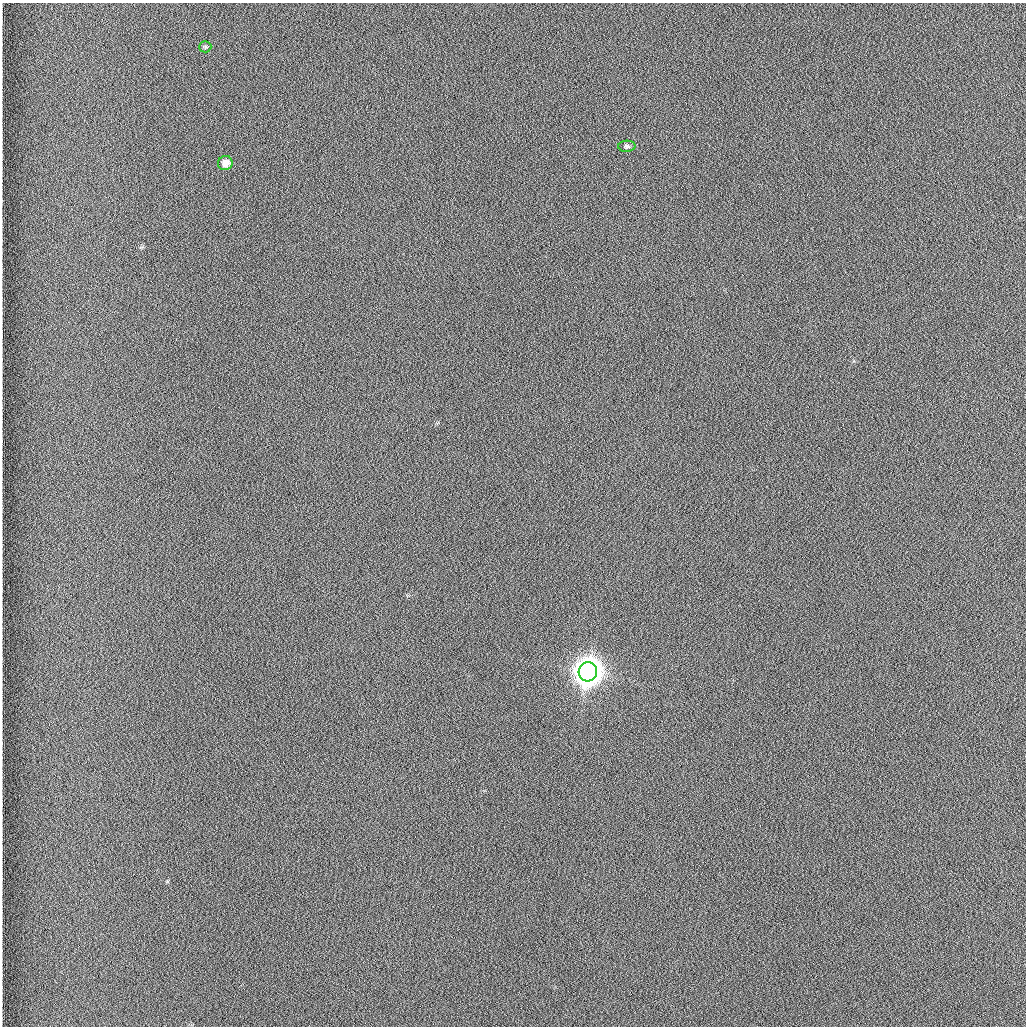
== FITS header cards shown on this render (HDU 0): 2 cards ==
NAXIS1  =                 1024 /fastest changing axis
NAXIS2  =                 1024 /next to fastest changing axis

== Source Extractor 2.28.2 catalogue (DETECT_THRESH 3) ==
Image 1024 x 1024 px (HDU 0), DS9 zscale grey, 1 PNG px = 1 image px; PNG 1028 x 1028 px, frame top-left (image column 1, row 1024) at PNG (2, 3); each listed source drawn as its Kron ellipse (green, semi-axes under 4 px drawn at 4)
Background 1260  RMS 5.9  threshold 17.8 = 3 sigma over >= 5 px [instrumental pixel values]
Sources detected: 4; all 4 listed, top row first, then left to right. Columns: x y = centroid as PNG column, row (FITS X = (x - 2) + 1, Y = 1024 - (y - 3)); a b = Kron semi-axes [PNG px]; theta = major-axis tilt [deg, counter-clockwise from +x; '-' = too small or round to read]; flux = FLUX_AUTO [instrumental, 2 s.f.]
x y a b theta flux
205 47 6 5 - 680
627 146 8 5 2 1100
225 163 7 7 - 4100
588 672 9 9 - 960000